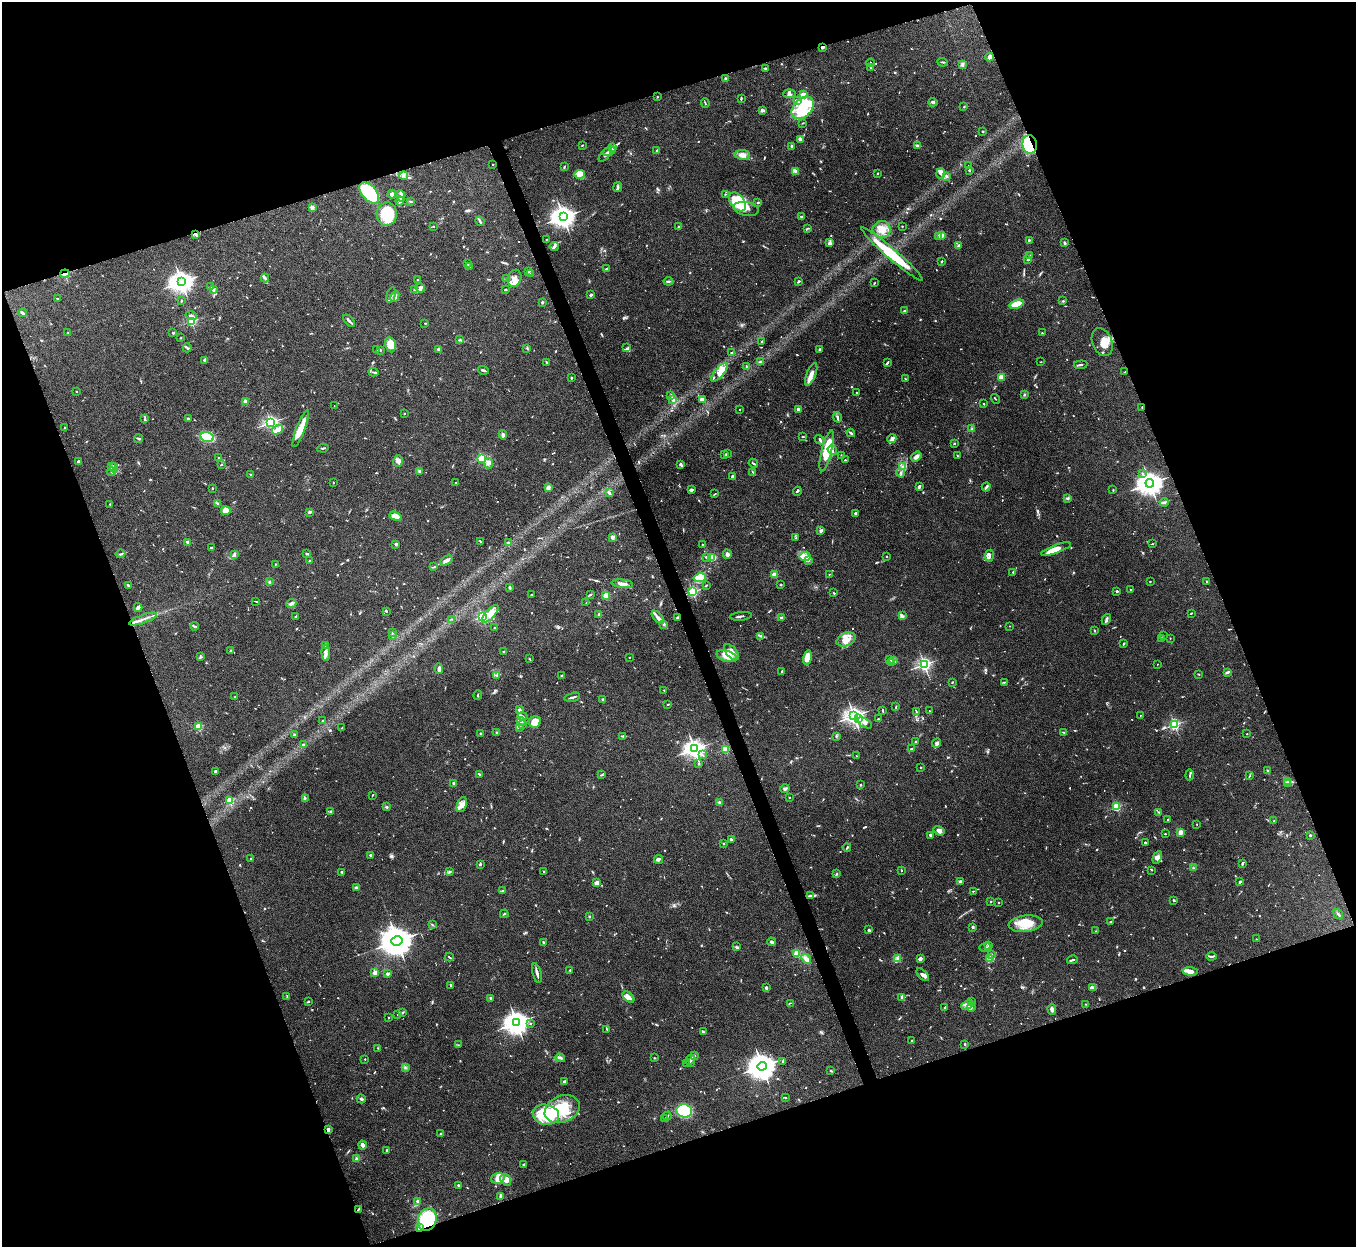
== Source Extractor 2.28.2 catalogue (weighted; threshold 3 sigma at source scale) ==
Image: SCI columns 3-5417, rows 153-5129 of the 5420 x 5405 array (HDU 1 of 3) = the unmasked area's bounding box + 8 px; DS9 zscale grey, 4 x 4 block average (1 PNG px = mean of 4 x 4 image px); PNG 1358 x 1249 px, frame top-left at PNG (2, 2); each listed source drawn as its Kron ellipse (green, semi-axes under 4 px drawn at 4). Shown black and unused: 40% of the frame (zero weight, under 5 of 10 exposures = <1% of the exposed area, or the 3 px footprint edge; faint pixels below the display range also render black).
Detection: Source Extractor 2.28.2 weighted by HDU 2 'WHT'. Background 0.157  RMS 0.0059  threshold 0.024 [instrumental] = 3 sigma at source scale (4.09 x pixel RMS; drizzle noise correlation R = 1.36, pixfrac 0.8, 0.05/0.05 arcsec/px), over >= 5 px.
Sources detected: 1170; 15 too faint to see at this stretch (4 x 4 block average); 8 inside a brighter object's white glare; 5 cosmic-ray / hot-pixel residue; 1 long thin detection or spike segment (spike, bleed or trail) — neither listed nor drawn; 38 coinciding with a brighter row at this scale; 91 inside a brighter listed object's ellipse — not listed separately; of the other 1012, all 500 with FLUX_AUTO >= 2.09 (the completeness limit of this list) listed and drawn (512 fainter detections not listed), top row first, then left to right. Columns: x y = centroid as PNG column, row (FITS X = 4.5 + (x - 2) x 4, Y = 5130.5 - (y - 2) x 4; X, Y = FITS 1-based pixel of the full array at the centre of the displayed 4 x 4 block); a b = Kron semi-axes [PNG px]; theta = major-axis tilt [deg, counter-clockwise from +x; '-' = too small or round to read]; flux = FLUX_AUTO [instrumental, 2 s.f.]
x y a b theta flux
823 47 3 2 - 5.9
990 57 4 3 - 16
942 62 5 2 - 3.7
871 63 4 2 - 2.4
962 64 3 2 - 4.1
766 68 4 2 - 5.3
871 68 2 2 - 3.4
726 79 4 2 - 7
789 93 6 4 4 8
803 94 4 3 - 18
657 97 2 2 - 2.2
741 98 3 2 - 4.4
797 100 3 2 - 5.4
933 102 4 2 - 4.7
705 103 4 2 - 3.1
964 107 2 2 - 4
803 108 13 9 47 84
763 110 4 2 - 5
802 123 3 2 - 2.5
983 132 2 2 - 3.4
800 139 4 3 - 17
1030 144 9 7 -83 190
582 145 2 2 - 2.4
917 145 3 2 - 9.2
792 146 2 2 - 6.4
613 148 3 3 - 5.3
657 150 3 2 - 3.2
609 151 6 2 27 7.6
605 155 8 2 50 7.2
742 155 8 5 -6 18
493 164 2 2 - 5.8
969 166 2 2 - 14
564 167 3 2 - 3.2
969 170 2 2 - 5.2
795 172 2 2 - 2.3
877 173 2 2 - 4.9
941 173 5 4 - 12
579 174 5 3 - 17
404 175 4 3 - 6.7
946 176 3 2 - 5.8
618 187 5 3 - 5.9
369 193 12 7 -49 180
392 194 4 3 - 9.9
725 194 2 2 - 2.5
401 196 6 3 -83 11
400 201 4 3 - 7.8
411 202 4 2 - 4
737 202 11 7 -52 170
758 203 2 2 - 5.4
312 207 2 2 - 72
746 209 12 7 -11 23
387 214 11 10 - 100
563 217 4 3 - 3400
801 217 2 2 - 3.4
480 221 5 2 - 5.5
902 226 2 2 - 6.4
433 227 2 2 - 2.4
678 227 2 2 - 4.9
808 228 3 2 - 2.5
882 229 9 8 - 32
196 234 3 2 - 3.7
941 235 2 2 - 75
938 236 2 2 - 27
546 239 2 2 - 6.8
1029 240 2 2 - 2.8
830 243 4 2 - 5.1
1065 243 2 2 - 9.4
958 245 3 2 - 7.3
554 246 4 3 - 8
892 254 40 5 -41 150
1030 256 2 2 - 4.8
1028 260 3 2 - 2.7
942 261 3 2 - 3.2
467 263 4 2 - 5.7
469 267 2 2 - 2.1
606 269 3 2 - 6.5
529 271 2 2 - 6.2
531 273 2 2 - 2.1
65 274 5 3 - 7.5
265 278 4 2 - 6.1
514 278 9 6 70 21
506 279 2 2 - 2.2
417 280 2 2 - 2.3
668 281 5 2 - 4.6
181 282 4 3 - 3000
798 282 4 2 - 3.4
874 283 2 2 - 3
210 287 2 2 - 4
420 288 5 3 - 6.5
213 290 2 2 - 6
415 290 4 2 - 15
506 290 3 2 - 2.3
391 295 8 3 76 11
591 295 2 2 - 30
395 297 5 4 - 11
58 298 2 2 - 3.1
181 301 3 2 - 2.4
1063 301 3 2 - 3
542 302 2 2 - 19
1017 304 7 3 17 75
905 311 3 2 - 9.4
22 313 4 2 - 8.9
191 316 6 2 -18 10
191 321 2 2 - 380
349 321 7 2 -45 7.3
425 323 2 2 - 2.6
68 332 3 2 - 2.1
173 333 2 2 - 17
1042 333 2 2 - 2.6
181 338 2 2 - 2.1
460 340 2 2 - 2.2
762 341 2 2 - 4.1
1102 342 14 10 -68 40
390 345 8 5 -79 41
187 348 4 2 - 3.4
527 348 3 2 - 2.5
626 348 4 2 - 3.7
438 349 2 2 - 33
819 349 3 2 - 4
377 350 2 2 - 2.4
380 350 2 2 - 16
732 352 4 2 - 2.5
205 360 3 2 - 6.6
546 362 3 2 - 4.9
760 362 3 2 - 2.7
1041 362 2 2 - 2.6
887 363 3 2 - 7.6
1081 365 7 2 6 6.2
746 367 4 2 - 2.4
483 370 5 2 - 5.8
373 372 5 2 - 5.3
719 372 11 4 50 25
1125 372 2 2 - 2.3
811 374 12 4 68 25
1001 377 2 2 - 130
571 378 2 2 - 12
905 379 3 2 - 2.2
76 391 2 2 - 5
856 393 2 2 - 3.1
671 395 3 2 - 3.5
1024 395 2 2 - 3.4
673 399 3 3 - 8.6
702 399 4 3 - 15
995 399 5 2 - 2.1
245 401 2 2 - 19
984 404 2 2 - 3.4
334 406 2 2 - 2.3
1142 408 2 2 - 11
798 409 2 2 - 56
740 410 2 2 - 4.7
404 413 2 2 - 4.4
837 417 5 2 - 7.5
145 419 4 2 - 4.5
188 419 2 2 - 26
270 422 2 2 - 890
64 428 2 2 - 2.2
301 428 20 4 69 40
972 429 3 2 - 2.9
277 430 6 3 34 26
851 433 4 2 - 6.4
503 435 5 4 - 11
207 437 7 5 -13 180
803 437 2 2 - 3.6
139 439 4 2 - 5.6
892 439 4 3 - 15
819 440 5 2 - 5.2
954 444 3 2 - 2.4
323 448 6 2 10 3.8
832 450 5 3 - 6.3
827 451 21 5 76 100
727 454 3 2 - 2.4
725 455 3 2 - 2.6
841 455 2 2 - 4.8
957 456 3 2 - 2.1
916 457 5 3 - 18
219 458 4 2 - 3
482 459 2 2 - 320
845 460 2 2 - 4.6
398 461 6 5 - 15
78 462 4 3 - 8.7
489 463 5 3 - 9.5
753 463 5 2 - 5.2
680 464 2 2 - 6.7
221 465 2 2 - 2.8
111 466 3 2 - 3.6
903 467 3 2 - 3.2
114 468 4 2 - 7.2
419 471 3 2 - 4.2
111 472 4 3 - 5.7
753 472 4 2 - 3.6
901 473 4 2 - 4.2
1142 473 2 2 - 4.5
250 474 2 2 - 3.1
732 477 3 2 - 7.9
333 482 2 2 - 2.2
456 483 2 2 - 4.6
1150 483 4 3 - 4100
548 487 3 3 - 9
919 487 3 2 - 11
986 487 5 2 - 5
212 488 2 2 - 2.2
691 490 3 3 - 7.9
1113 490 3 2 - 2.7
797 491 4 2 - 4.9
609 492 2 2 - 2.8
715 494 2 2 - 2.7
1067 498 4 3 - 5.2
1164 502 4 3 - 6.1
218 503 2 2 - 2.4
110 504 2 2 - 2.5
226 511 5 4 - 50
310 512 3 2 - 5.3
856 513 3 2 - 4.9
395 516 6 4 -20 30
821 530 4 2 - 14
612 537 2 2 - 60
796 538 2 2 - 2.4
480 541 3 2 - 2.5
188 542 2 2 - 53
508 543 3 2 - 2.6
396 544 2 2 - 30
702 544 2 2 - 2.6
1152 544 3 2 - 2.1
211 548 2 2 - 2.3
1056 549 15 3 20 46
120 554 5 2 - 5.5
307 554 3 2 - 8.9
727 554 4 3 - 9.5
235 555 3 2 - 2.7
805 556 5 5 - 17
989 556 6 2 82 6.7
706 557 3 2 - 3.5
887 557 2 2 - 2.5
711 558 3 2 - 84
446 560 6 2 31 20
310 561 3 2 - 2.3
808 561 3 2 - 3
275 564 2 2 - 2.7
434 567 3 2 - 2.7
1013 572 2 2 - 2.3
829 574 2 2 - 2.1
774 575 2 2 - 100
700 578 6 4 11 88
1150 581 2 2 - 6.8
1206 581 2 2 - 2.9
269 582 3 2 - 3.5
622 584 11 3 -7 17
128 585 3 2 - 5
706 585 3 2 - 2.5
780 585 2 2 - 2.6
510 588 3 2 - 3.6
1131 590 2 2 - 7.7
1117 591 2 2 - 18
692 592 2 2 - 500
834 593 2 2 - 3.9
532 594 2 2 - 2.2
591 594 3 2 - 2.5
606 595 2 2 - 140
256 602 4 2 - 2.3
586 603 2 2 - 2.2
291 604 5 3 - 9.1
138 607 4 2 - 17
386 611 3 2 - 3.1
1191 613 3 2 - 2.1
490 614 11 4 47 27
599 614 4 2 - 6.4
296 616 2 2 - 3.8
741 616 11 2 5 5.5
902 616 3 2 - 3.4
482 617 2 2 - 370
658 617 8 3 -50 13
677 618 3 2 - 4.9
782 618 4 2 - 10
143 619 14 2 20 14
452 619 4 2 - 3.2
1106 619 6 2 58 6.4
663 624 4 3 - 6.3
195 626 4 2 - 4.7
1010 626 2 2 - 3.5
494 628 2 2 - 2.9
1094 630 3 2 - 2.4
392 633 3 2 - 2.5
393 636 4 2 - 5.5
760 636 4 2 - 4.7
1163 636 2 2 - 2.1
1161 638 2 2 - 6
1170 638 2 2 - 2.4
846 640 10 6 22 29
1124 643 3 2 - 2.6
326 646 3 3 - 16
231 651 3 2 - 2.9
504 651 2 2 - 3.4
732 652 9 5 -48 24
326 653 8 3 -88 13
727 656 10 5 -17 32
200 657 4 2 - 3.3
629 657 2 2 - 2.2
807 658 7 4 77 40
529 659 3 2 - 2.8
890 660 3 2 - 3.3
893 661 3 2 - 5.1
892 663 3 2 - 4.5
924 664 2 2 - 930
1157 664 2 2 - 2.9
439 669 5 3 - 9
782 671 3 2 - 4.2
1228 672 4 2 - 13
1199 674 3 2 - 2.9
497 675 3 2 - 2.7
561 676 2 2 - 3.3
952 682 2 2 - 3.1
1004 682 3 2 - 2.4
664 690 2 2 - 2.9
478 695 4 2 - 4.1
235 697 2 2 - 3
572 697 8 2 12 7.5
603 700 2 2 - 30
668 704 2 2 - 2.9
896 707 3 2 - 2.2
519 710 2 2 - 37
883 710 2 2 - 3.7
916 711 4 2 - 2.8
929 711 2 2 - 4.1
1140 715 2 2 - 2.5
522 716 5 3 - 5.9
854 716 3 3 - 1800
859 719 2 2 - 41
878 719 2 2 - 2.6
322 720 2 2 - 8
521 722 5 2 - 5.5
535 722 6 5 - 41
865 723 8 3 -30 13
522 725 2 2 - 2.2
1174 725 2 2 - 550
199 727 2 2 - 200
519 727 4 3 - 5.7
342 728 4 2 - 3.3
496 732 2 2 - 9.1
1064 732 4 2 - 3.8
481 734 4 2 - 3.3
1247 734 2 2 - 2.2
294 735 2 2 - 8.6
623 736 3 2 - 4.4
836 736 3 2 - 3.9
915 742 3 2 - 3.4
937 743 5 3 - 20
303 745 2 2 - 5.1
912 748 3 2 - 2.4
694 749 3 3 - 2100
725 749 2 2 - 210
703 755 3 2 - 2.2
856 756 2 2 - 3.2
698 764 2 2 - 7
921 767 2 2 - 2.1
215 771 2 2 - 19
1267 771 3 2 - 3.2
479 774 2 2 - 4.9
602 775 3 2 - 2.8
1190 775 5 2 - 4.4
1250 776 3 2 - 2.7
1287 781 3 2 - 4.7
454 783 3 2 - 5.4
1288 784 3 2 - 3.2
861 785 2 2 - 11
785 789 4 3 - 6.6
372 795 3 2 - 2.3
789 797 2 2 - 7.9
305 798 3 2 - 4
229 800 2 2 - 180
720 803 3 2 - 9.4
462 805 8 4 67 24
386 807 3 2 - 4.7
1116 807 2 2 - 300
331 811 2 2 - 4.9
1158 812 2 2 - 2.2
1168 819 2 2 - 3.2
1273 821 3 2 - 2.3
1197 824 2 2 - 2.3
939 831 6 3 -32 15
1181 832 4 3 - 11
1165 834 2 2 - 3
931 835 4 2 - 5.1
1310 835 2 2 - 14
731 840 3 3 - 7.1
1145 842 2 2 - 16
723 843 2 2 - 2.3
847 847 4 2 - 4
371 855 2 2 - 7.3
1157 857 6 4 63 14
251 859 2 2 - 2.8
658 859 5 3 - 8
1242 863 4 2 - 5.4
480 864 2 2 - 4.9
1193 868 3 2 - 4
901 870 2 2 - 2.2
1152 870 2 2 - 2.6
544 871 2 2 - 3.1
342 872 3 2 - 4.9
450 872 3 2 - 5.2
836 874 2 2 - 2.4
960 881 4 3 - 5.1
1240 882 3 2 - 5.7
597 883 3 3 - 18
356 887 3 2 - 6.7
503 891 3 2 - 3.2
973 891 2 2 - 3
811 895 3 2 - 3
1174 900 3 2 - 3
991 901 2 2 - 3.4
999 903 2 2 - 2.7
504 914 4 2 - 2.5
1338 914 6 2 -52 6.4
589 917 3 3 - 2.9
1110 922 2 2 - 2.6
1026 924 17 8 6 71
432 925 3 2 - 2.5
973 927 3 2 - 4.9
869 930 3 2 - 6.6
1096 931 2 2 - 2.4
1256 939 2 2 - 2.2
397 941 5 4 - 8700
543 942 3 2 - 3.5
771 942 4 2 - 15
989 945 3 2 - 3.2
736 947 3 2 - 3.7
985 947 6 3 3 5.3
797 953 2 2 - 180
991 955 2 2 - 2.7
1212 956 5 2 - 4.4
449 957 4 2 - 4
990 958 3 2 - 4.6
806 959 5 3 - 20
897 959 4 3 - 7.6
920 959 3 2 - 14
1072 960 5 2 - 8.4
570 970 2 2 - 3.8
1190 971 7 3 -3 19
375 973 2 2 - 85
537 973 10 2 -75 13
388 974 2 2 - 44
923 975 8 3 -46 11
451 986 2 2 - 4.2
766 987 3 3 - 5.8
1092 987 3 2 - 2.7
287 996 3 2 - 2.5
628 997 7 4 -41 16
902 997 3 2 - 15
491 998 4 2 - 3.4
308 1001 2 2 - 3.4
972 1001 3 2 - 2.6
790 1003 3 2 - 2.4
1086 1004 3 2 - 2.9
967 1005 6 3 24 9.6
971 1007 4 2 - 4.2
945 1008 3 2 - 4.4
1052 1009 5 3 - 9.4
403 1012 3 2 - 3.1
397 1015 3 2 - 2.4
388 1018 2 2 - 2.8
516 1023 4 3 - 3600
530 1023 2 2 - 8
607 1029 2 2 - 2.7
703 1032 3 2 - 6.3
911 1041 2 2 - 2.9
965 1044 2 2 - 3.5
459 1045 3 2 - 2.1
378 1048 2 2 - 6.4
694 1056 2 2 - 2.7
560 1058 5 2 - 5.9
654 1058 2 2 - 2.2
365 1059 2 2 - 2.5
690 1060 5 2 - 6.6
783 1061 3 2 - 3.8
690 1063 3 2 - 2.6
687 1064 2 2 - 2.4
762 1066 5 4 - 5600
405 1067 3 2 - 3.4
830 1071 2 2 - 2.2
564 1082 3 2 - 9.3
785 1098 2 2 - 2.7
361 1099 4 3 - 5.9
562 1109 18 13 24 150
684 1111 8 6 -14 240
546 1115 13 10 -11 190
667 1116 4 2 - 4.6
665 1119 3 2 - 6.7
328 1130 2 2 - 54
441 1133 2 2 - 14
362 1145 4 2 - 21
387 1150 3 2 - 3.9
356 1159 3 2 - 7.2
523 1164 2 2 - 3.4
498 1178 7 5 17 30
506 1180 6 5 - 20
458 1185 3 2 - 4.7
500 1196 4 2 - 8.1
418 1201 2 2 - 47
358 1209 3 2 - 3.3
427 1220 11 9 68 430
419 1228 3 2 - 4.2
Overlapping masked pixels (flux is a lower limit): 9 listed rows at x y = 823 47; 1030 144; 65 274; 1142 408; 677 618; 328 1130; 358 1209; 427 1220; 419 1228
Diffuse or blended objects may show on this block-average render without a row.